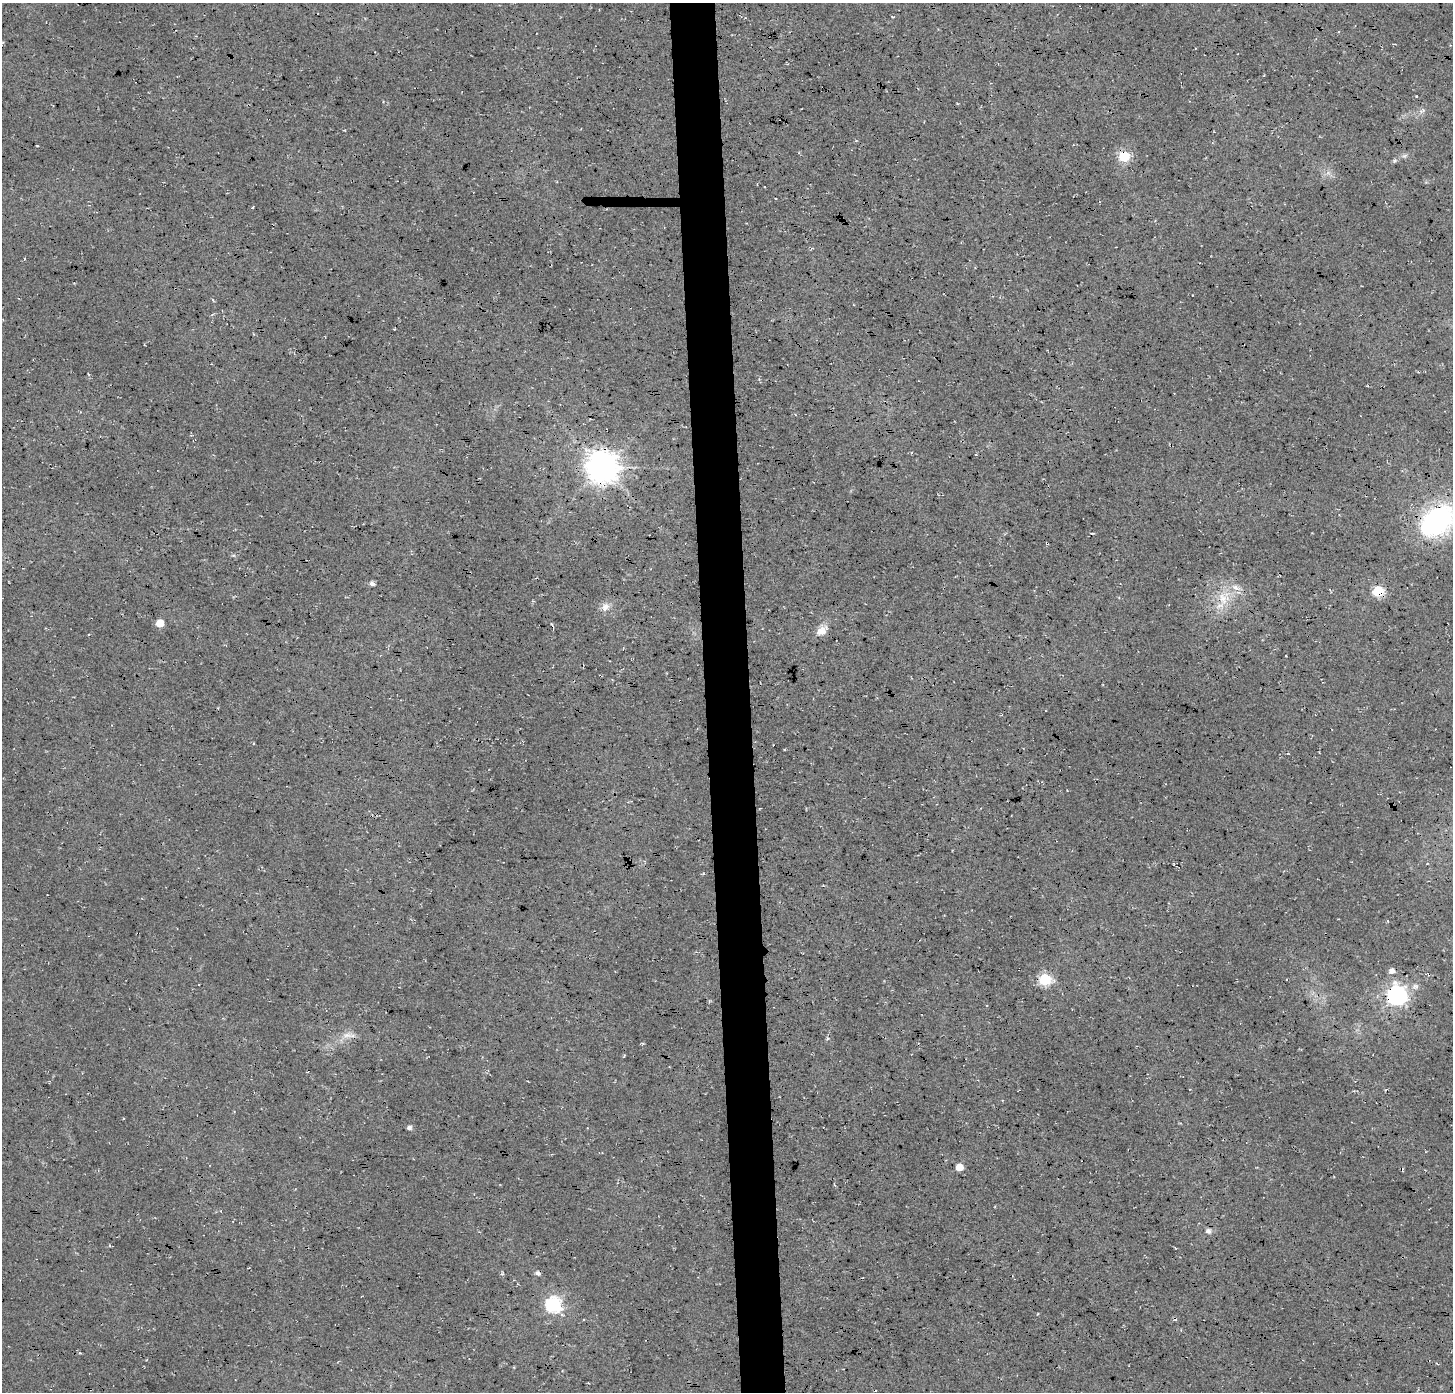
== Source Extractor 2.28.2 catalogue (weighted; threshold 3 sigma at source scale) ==
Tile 5 of 3 x 3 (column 2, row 2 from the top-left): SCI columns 1491-2941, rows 1390-2779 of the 4431 x 4174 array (HDU 1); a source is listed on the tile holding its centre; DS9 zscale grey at full resolution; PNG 1455 x 1394 px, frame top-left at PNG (2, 3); no overlay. Shown black and unused: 3% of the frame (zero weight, under 3 of 4 exposures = <1% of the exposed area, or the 3 px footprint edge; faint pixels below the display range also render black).
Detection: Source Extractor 2.28.2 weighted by HDU 2 'WHT'; one run over the whole footprint, this tile lists its part. Background 0.035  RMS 0.0063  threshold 0.0284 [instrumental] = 3 sigma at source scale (4.5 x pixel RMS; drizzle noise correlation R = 1.50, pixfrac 1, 0.0396/0.0396 arcsec/px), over >= 5 px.
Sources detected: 29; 2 cosmic-ray / hot-pixel residue — not listed; the other 27 listed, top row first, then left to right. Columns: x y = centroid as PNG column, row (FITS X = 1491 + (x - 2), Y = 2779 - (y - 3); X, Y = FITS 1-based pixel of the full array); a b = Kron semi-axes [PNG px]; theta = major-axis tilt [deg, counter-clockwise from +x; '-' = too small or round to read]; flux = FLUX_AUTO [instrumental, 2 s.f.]
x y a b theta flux
1124 156 6 6 - 53
1404 156 8 3 19 1.3
1394 161 6 4 46 0.98
775 198 2 2 - 0.62
88 374 4 2 - 0.64
602 467 10 10 - 1100
1437 521 33 24 39 100
1047 543 3 3 - 2.9
372 584 5 4 - 2.5
1236 588 6 5 - 3.6
1378 591 6 6 - 55
1223 598 18 8 -62 8.1
605 607 10 9 - 4.2
160 623 5 5 - 11
552 624 5 2 - 0.56
822 631 16 10 41 5.7
1392 971 6 5 - 3
1045 979 6 6 - 73
1397 995 8 7 - 280
347 1035 15 7 -3 4.3
307 1072 3 2 - 0.52
409 1128 5 4 - 2.2
959 1167 5 5 - 7.8
221 1211 4 2 - 0.45
1208 1231 6 6 - 2.5
554 1305 7 7 - 130
514 1367 4 3 - 0.53
Overlapping masked pixels (flux is a lower limit): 5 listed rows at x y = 1124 156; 602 467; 1047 543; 1378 591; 1397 995
Isophote crosses this tile's border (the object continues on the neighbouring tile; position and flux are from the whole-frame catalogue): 1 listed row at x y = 1437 521